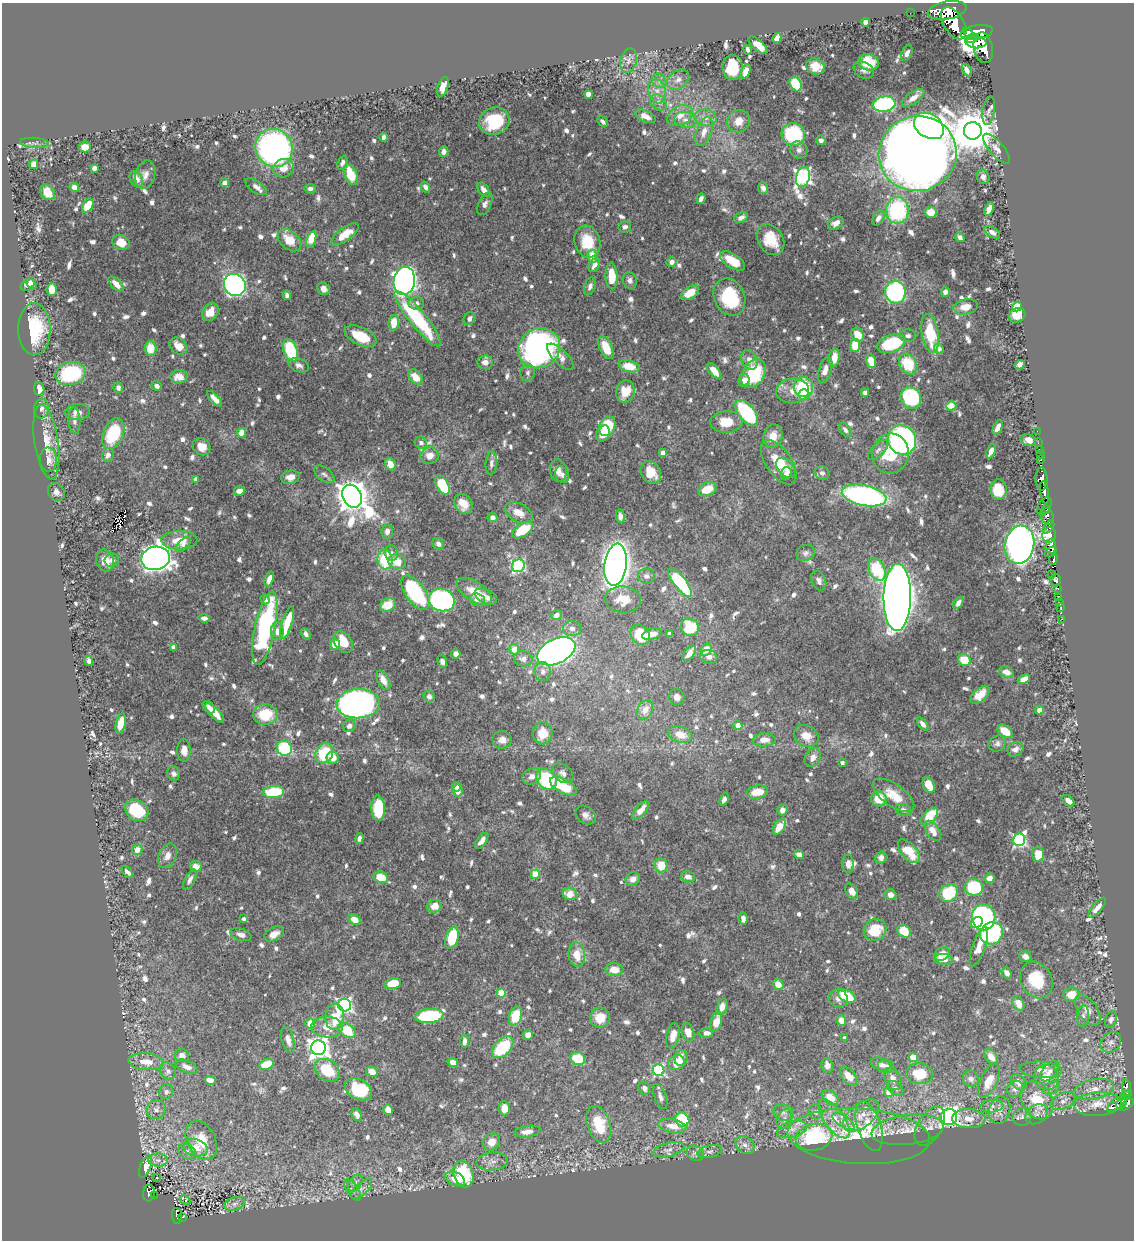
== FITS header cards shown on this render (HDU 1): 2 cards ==
NAXIS1  =                 1132
NAXIS2  =                 1238

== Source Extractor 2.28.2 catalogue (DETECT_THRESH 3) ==
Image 1132 x 1238 px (HDU 1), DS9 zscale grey, 1 PNG px = 1 image px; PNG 1136 x 1242 px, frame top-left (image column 1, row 1238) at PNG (2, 3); each listed source drawn as its Kron ellipse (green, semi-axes under 4 px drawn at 4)
Background 0.617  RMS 0.0096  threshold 0.0289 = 3 sigma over >= 5 px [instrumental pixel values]
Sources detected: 970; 1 with non-positive FLUX_AUTO (blend fragments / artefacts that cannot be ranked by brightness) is neither listed nor drawn; of the other 969, the 500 brightest by FLUX_AUTO listed and drawn (469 fainter detections omitted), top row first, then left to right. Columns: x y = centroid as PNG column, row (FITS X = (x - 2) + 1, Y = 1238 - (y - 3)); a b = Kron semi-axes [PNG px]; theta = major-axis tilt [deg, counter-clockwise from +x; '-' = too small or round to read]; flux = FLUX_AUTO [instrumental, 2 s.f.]
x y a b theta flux
947 10 20 9 11 2600
910 13 2 2 - 4.2
865 22 4 4 - 3.9
954 23 18 10 -58 3000
977 32 16 7 10 2100
968 33 6 3 -44 420
777 38 5 4 - 8.3
972 38 7 3 15 400
976 42 10 6 -5 670
758 45 11 5 -41 9.6
983 48 15 9 -79 1900
748 50 5 3 - 2.9
907 53 8 5 65 3.3
628 61 12 8 77 4.2
868 62 10 8 -17 20
816 66 10 7 -23 8.9
733 67 12 10 -90 28
864 70 11 7 -31 2.7
967 70 7 4 -60 3.3
746 71 7 4 69 7
678 80 12 8 37 4.6
659 81 8 6 -46 2.6
796 84 8 5 -60 35
443 87 10 5 71 6.9
657 91 12 9 -73 6.2
588 94 4 4 - 7.2
913 98 13 6 36 5.8
658 102 9 7 -47 3.2
884 104 11 7 9 88
989 111 14 6 81 2.4
645 116 11 5 -25 6.7
680 116 13 9 30 6.8
705 118 11 8 -12 4.9
685 120 11 8 -13 4.5
494 121 15 13 19 38
739 121 12 11 - 8.8
603 122 6 4 -46 2.4
929 126 16 11 -32 200
973 131 9 9 - 2600
704 132 15 7 70 6.4
793 134 12 11 - 53
384 137 4 4 - 3.1
821 140 5 4 - 3.2
34 143 14 5 -4 2.5
85 147 6 5 - 7.3
274 148 19 18 - 230
996 149 18 7 -49 4.7
799 150 9 8 - 3.2
444 152 5 5 - 3.3
918 153 39 37 16 1400
342 163 7 4 69 2.4
34 164 5 4 - 5.3
94 168 4 4 - 5.7
284 168 11 9 21 8.3
145 175 14 10 75 5.4
351 175 11 6 -68 18
803 177 10 6 74 230
983 177 7 6 - 2.5
136 179 9 6 -63 6.4
224 183 4 4 - 6.3
74 187 5 4 - 4.2
256 187 12 6 -34 3.3
425 187 6 4 -59 2.5
763 188 6 5 - 2.4
310 189 5 5 - 2.7
484 190 8 5 -53 3.9
47 192 9 6 -51 7.8
701 199 5 4 - 2.5
485 204 12 6 65 2.8
88 206 8 5 58 13
989 209 7 4 70 5
897 210 13 11 -90 71
931 212 6 5 - 8.4
741 217 7 5 30 2.9
878 218 8 5 56 3.5
836 223 8 5 31 4
625 227 6 5 - 2.8
992 232 8 5 -32 2.9
345 234 16 6 36 14
960 237 5 4 - 3
311 239 8 4 73 22
290 240 13 9 -41 13
771 240 16 12 -57 15
587 242 16 12 -71 20
121 243 9 7 -21 12
592 256 6 5 - 13
732 261 14 7 -32 18
672 262 5 5 - 4
594 265 8 5 61 3.7
612 276 13 6 -88 16
630 280 8 7 - 2.5
404 281 14 10 81 420
31 284 6 3 -42 2.7
116 284 9 5 -46 5.8
28 285 7 5 31 4.3
235 285 11 10 - 260
590 286 9 5 70 2.6
52 289 6 5 - 11
323 289 7 6 - 5.1
895 292 11 10 - 110
945 292 4 4 - 3
690 293 10 6 33 11
287 295 5 4 - 2.7
729 297 19 15 -65 50
416 303 8 6 5 3.1
966 307 12 7 9 6.6
1017 307 5 4 - 34
211 312 9 7 56 10
1017 315 8 7 - 14
418 319 35 8 -51 63
469 319 7 5 63 3.1
394 323 7 5 84 12
34 329 26 16 -90 41
930 334 20 8 -81 31
858 335 7 6 - 11
360 336 17 9 -24 20
908 336 8 6 0 2.4
891 344 15 8 19 48
855 345 7 5 89 14
178 346 10 7 -42 8
606 347 12 6 -66 16
151 348 7 6 - 13
539 348 21 19 32 260
939 349 5 4 - 5.9
290 350 11 7 -70 37
560 357 17 7 -44 5.4
834 358 9 5 80 8.1
749 360 10 7 -63 4.7
871 361 7 5 -74 10
485 362 7 7 - 4.7
908 364 11 8 -61 25
299 365 10 6 -22 3
1020 365 5 4 - 4.2
629 366 10 6 -16 14
825 370 13 6 71 5
714 371 9 4 -49 7.5
71 373 15 11 13 55
528 373 8 7 - 2.4
753 374 16 11 59 41
179 377 8 6 7 9
415 377 8 6 -50 9.6
744 380 6 5 - 3.7
157 386 5 4 - 2.5
803 387 10 9 - 41
118 388 5 4 - 2.7
39 389 7 5 -81 5.7
625 391 11 9 69 11
793 391 16 12 6 8.8
865 393 4 4 - 3.7
804 395 5 5 - 15
911 398 11 9 -52 70
215 399 10 4 -47 5.5
951 406 5 4 - 17
41 408 10 7 82 2.9
77 412 12 8 4 5.1
746 413 15 7 -51 58
74 420 13 6 -85 3
726 422 16 11 4 13
607 426 10 8 64 30
998 427 7 4 65 4.7
845 430 8 5 -56 2.3
1037 431 2 2 - 4.7
113 433 16 10 67 35
241 433 5 4 - 8.3
603 434 8 6 62 6.9
773 436 12 9 75 8.3
902 440 15 14 - 190
1028 440 8 5 -17 4.1
46 442 38 12 -81 18
421 443 6 6 - 2.4
1038 443 2 2 - 3.1
202 447 9 8 - 6.6
1039 449 2 2 - 4.8
878 450 13 6 45 2.7
991 451 7 4 66 4.5
663 453 4 4 - 6.4
891 454 20 18 83 28
108 455 7 6 - 3.1
1040 455 2 2 - 3.1
430 456 9 8 - 6
48 460 12 8 -86 6.6
1041 460 3 3 - 12
779 462 25 13 -56 17
491 463 11 5 84 2.5
390 464 6 5 - 7.6
786 468 12 7 -46 5.3
558 470 11 8 -81 4.5
651 472 12 9 -56 12
786 473 6 5 - 3.4
822 473 7 6 - 2.5
324 474 11 6 -36 2.5
562 475 8 6 -67 3.1
290 477 9 6 10 4.7
196 479 4 4 - 6.1
1042 479 11 6 -89 730
442 485 10 5 -59 40
707 489 9 6 25 13
999 490 10 8 -84 20
239 491 5 5 - 4.8
56 492 9 8 - 3.6
1045 492 11 3 -83 410
864 495 22 10 -11 170
352 496 12 9 -62 1500
463 504 10 8 -57 11
1044 506 9 6 57 84
1047 510 4 3 - 52
519 513 15 9 -27 8.2
620 516 7 4 -78 3.3
1047 516 9 6 -68 230
493 518 5 4 - 3.9
1049 527 7 4 53 270
523 530 12 6 32 26
387 531 7 6 - 4.2
1049 535 8 6 72 340
179 540 18 9 0 12
183 544 9 5 46 2.4
438 544 6 5 - 3.3
1020 545 19 14 77 680
1051 546 7 5 87 890
1051 552 6 3 33 350
391 553 8 7 - 2.5
805 553 9 8 - 2.5
156 558 14 11 13 770
112 560 7 6 - 2.6
385 560 9 7 -83 30
1053 560 5 3 - 110
105 561 11 8 -71 8.2
397 561 8 7 - 10
615 565 21 11 83 680
518 566 7 6 - 93
877 569 12 8 -64 35
1052 574 3 2 - 4.8
646 576 8 7 - 3.1
269 579 8 4 70 3.9
1056 580 6 5 - 140
819 581 10 7 -66 2.8
680 582 17 6 -52 63
1058 588 3 3 - 35
474 592 20 10 -33 13
415 593 20 9 -55 60
486 597 12 6 -26 5.6
897 597 33 13 89 1400
1059 597 4 3 - 18
265 599 5 4 - 2.6
442 600 13 11 -18 140
477 600 7 6 - 3.4
623 600 18 13 -6 12
1060 602 2 2 - 3.7
958 603 7 4 58 2.6
388 605 8 6 28 14
1061 607 3 3 - 6.9
557 615 5 5 - 3.5
204 618 6 4 -8 3.4
1062 619 3 2 - 2.6
287 622 17 5 74 20
690 627 9 8 - 35
265 628 37 10 78 100
572 629 9 7 -3 3.1
277 631 9 6 -87 4.5
306 634 6 4 -60 2.6
652 634 10 5 16 5.8
670 634 4 3 - 3.1
640 635 11 9 -51 27
343 642 12 8 -54 19
335 644 5 5 - 9.9
173 647 4 3 - 2.9
514 649 5 5 - 6.2
706 649 7 5 61 8.9
556 651 20 12 26 420
689 653 9 5 54 6
456 654 5 4 - 3.3
709 657 9 6 -18 3.9
523 659 9 7 -5 3.6
964 660 6 5 - 16
89 661 5 4 - 2.4
442 661 6 5 - 2.5
543 671 9 8 - 3.2
1006 672 7 5 -25 4.9
1024 679 6 4 23 5.1
383 680 10 5 -62 6.7
980 695 11 6 43 10
429 696 6 5 - 2.9
677 697 8 7 - 4.4
358 704 22 14 4 290
209 707 7 5 -46 3.4
645 710 10 7 61 7.8
1039 710 4 4 - 7.9
215 713 12 5 -47 8.1
265 714 12 10 1 21
121 724 10 5 77 12
923 724 7 4 -53 3
738 725 5 4 - 6
349 726 6 6 - 3.5
1005 731 8 5 -36 12
543 733 11 10 - 14
680 734 12 8 -14 9.7
806 736 13 10 -31 7.5
502 740 9 8 - 5.4
764 740 11 6 3 6
997 743 9 7 31 2.4
284 748 8 7 - 66
1015 749 8 6 35 3.2
184 750 11 6 -89 5.4
324 753 10 8 59 31
813 757 10 7 62 5
333 758 6 6 - 9.4
842 763 4 3 - 2.6
563 773 12 8 -40 3.8
174 774 7 6 - 2.4
532 776 10 7 29 4.7
547 779 11 9 -49 61
929 785 8 5 -65 12
563 786 15 7 -30 28
457 787 4 4 - 7
457 791 6 5 - 7.4
274 792 10 6 4 32
757 792 11 6 8 12
894 795 24 11 -35 14
724 799 6 4 65 2.4
879 799 8 7 - 13
1068 801 7 4 -41 5.2
378 808 12 6 -88 46
137 810 12 10 -36 33
782 810 5 5 - 3.6
903 810 8 6 -20 2.8
640 811 11 5 49 7.6
586 815 11 8 -39 3.5
929 816 11 5 45 21
779 827 9 5 58 9.6
933 831 11 6 -56 6.8
359 838 5 4 - 2.3
1019 840 6 6 - 120
482 841 9 4 53 4
137 850 5 5 - 5.1
909 851 14 7 -49 17
1038 854 7 6 - 11
799 855 5 4 - 4.2
167 856 13 8 65 4.8
881 857 6 5 - 2.8
848 864 9 5 -90 3.1
196 866 6 5 - 6.1
661 866 7 6 - 14
127 872 7 4 -48 2.4
535 874 4 4 - 23
381 877 7 5 -20 13
688 877 7 5 -15 3.4
989 878 5 5 - 4.4
633 879 7 6 - 3.8
190 880 11 5 64 2.7
974 887 9 8 - 48
852 891 8 6 -59 4.4
948 893 10 8 35 32
570 894 7 6 - 10
890 895 6 5 - 4
434 906 7 6 - 8.9
1097 908 12 4 50 5
984 917 13 11 -82 160
743 918 6 4 -85 4.8
243 919 4 3 - 2.5
354 919 6 4 -33 9.2
977 923 6 5 - 18
875 930 12 10 37 20
904 931 7 6 - 19
992 933 12 11 - 81
274 934 10 6 29 6.4
241 935 11 6 -17 3.9
452 938 11 6 73 32
979 947 21 6 71 8.8
577 954 12 8 -83 11
942 954 8 6 28 9.9
1025 956 6 5 - 3.9
943 959 9 5 -3 4.2
614 970 9 6 -2 8.6
1007 973 6 4 -54 4.4
1036 980 19 15 -60 27
393 984 8 5 12 17
778 985 6 5 - 7.4
501 993 4 4 - 23
1071 995 8 7 - 11
847 996 9 5 -27 24
838 998 9 8 - 3.5
1018 1003 8 5 -65 8.3
345 1005 6 6 - 170
722 1007 8 5 72 5.5
1087 1010 18 9 -55 6.7
430 1016 14 7 5 62
516 1016 9 6 72 18
1083 1016 11 6 83 2.6
335 1017 13 9 89 19
600 1018 10 10 - 11
1111 1019 8 5 67 2.5
841 1020 5 4 - 8.6
716 1022 10 5 75 11
310 1023 5 5 - 11
327 1027 16 10 -2 11
347 1030 9 6 -33 24
688 1032 9 6 -75 6.9
706 1033 7 4 -3 3.6
528 1035 5 5 - 5.4
673 1036 13 6 78 6.3
844 1038 4 4 - 3
288 1040 13 6 -74 4.6
464 1041 6 4 82 3.4
1111 1042 11 9 46 4.2
503 1047 13 8 46 43
318 1048 7 7 - 500
182 1055 7 6 - 4.2
991 1057 9 6 -55 7.5
681 1058 8 6 84 7
914 1058 4 4 - 21
578 1059 7 6 - 23
146 1062 18 8 -6 9.8
453 1062 5 4 - 4.7
676 1063 8 7 - 11
266 1064 7 5 22 24
881 1064 10 6 -21 5
827 1065 7 6 - 4.4
886 1066 8 6 -12 3.9
187 1067 12 6 -23 3.9
327 1070 13 10 -33 23
659 1070 6 5 - 86
1041 1070 21 8 -4 6.6
168 1071 9 7 -49 2.6
1050 1071 12 6 52 4
372 1072 6 5 - 6.9
919 1074 13 10 -6 21
849 1076 11 6 -49 10
1046 1077 13 12 - 8.9
893 1079 12 8 -66 5.6
971 1079 8 7 - 4
210 1080 5 4 - 4.7
989 1081 18 8 65 13
1019 1082 9 6 -46 7
644 1088 7 5 -59 2.5
895 1088 9 6 -38 2.8
1051 1088 9 6 27 2.5
1127 1088 8 3 -84 74
358 1089 14 10 -27 35
1015 1089 8 7 - 4.2
1094 1089 20 9 12 9.3
166 1092 8 6 56 2.4
889 1092 5 5 - 8
1126 1095 6 3 29 130
660 1097 13 6 -69 3.3
830 1097 9 6 -37 11
1037 1100 20 15 -59 25
1063 1101 13 8 26 4.5
1122 1103 7 4 62 75
1098 1104 24 12 4 12
1117 1104 11 5 39 180
1127 1105 8 4 34 180
992 1106 11 6 5 2.9
504 1108 7 6 - 6.5
156 1110 10 9 - 3.9
388 1110 5 4 - 8
999 1110 14 10 74 6.9
816 1112 7 7 - 3.3
783 1113 10 8 -21 3.4
357 1114 7 4 -67 3.9
1037 1114 12 9 34 3.3
861 1115 21 12 39 12
949 1117 8 8 - 260
1022 1117 9 8 - 3.3
784 1119 10 7 65 3.1
834 1119 23 10 -54 13
969 1119 17 9 -2 8.4
682 1120 7 6 - 35
843 1121 13 5 -33 3.7
599 1124 19 11 -72 22
672 1126 14 7 -11 7.9
869 1126 25 12 -72 21
930 1126 22 12 59 6.8
792 1129 15 8 16 5.8
907 1130 36 14 7 19
527 1132 13 5 8 5.3
859 1136 71 28 -3 60
814 1137 18 13 12 68
201 1140 21 14 -62 18
491 1142 9 8 - 6.2
745 1145 11 8 -42 3.7
195 1148 12 8 -15 8.6
669 1150 16 7 14 3.6
710 1151 12 6 13 2.8
187 1152 9 7 -30 3
695 1153 9 7 -28 2.6
158 1160 10 6 0 3.2
492 1161 16 9 7 4.8
146 1166 12 5 70 6.8
463 1174 13 9 -73 46
156 1178 3 3 - 4.1
455 1179 10 6 -26 8.6
355 1183 9 6 56 2.4
361 1189 13 6 42 3.3
353 1190 12 5 -55 2.4
149 1193 8 6 84 80
154 1195 3 2 - 4.7
185 1200 5 3 - 3.4
235 1204 11 6 17 3.2
177 1216 8 5 -83 58
182 1217 3 2 - 4.1
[469 fainter detections neither listed nor drawn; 1 non-positive-flux detection neither listed nor drawn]